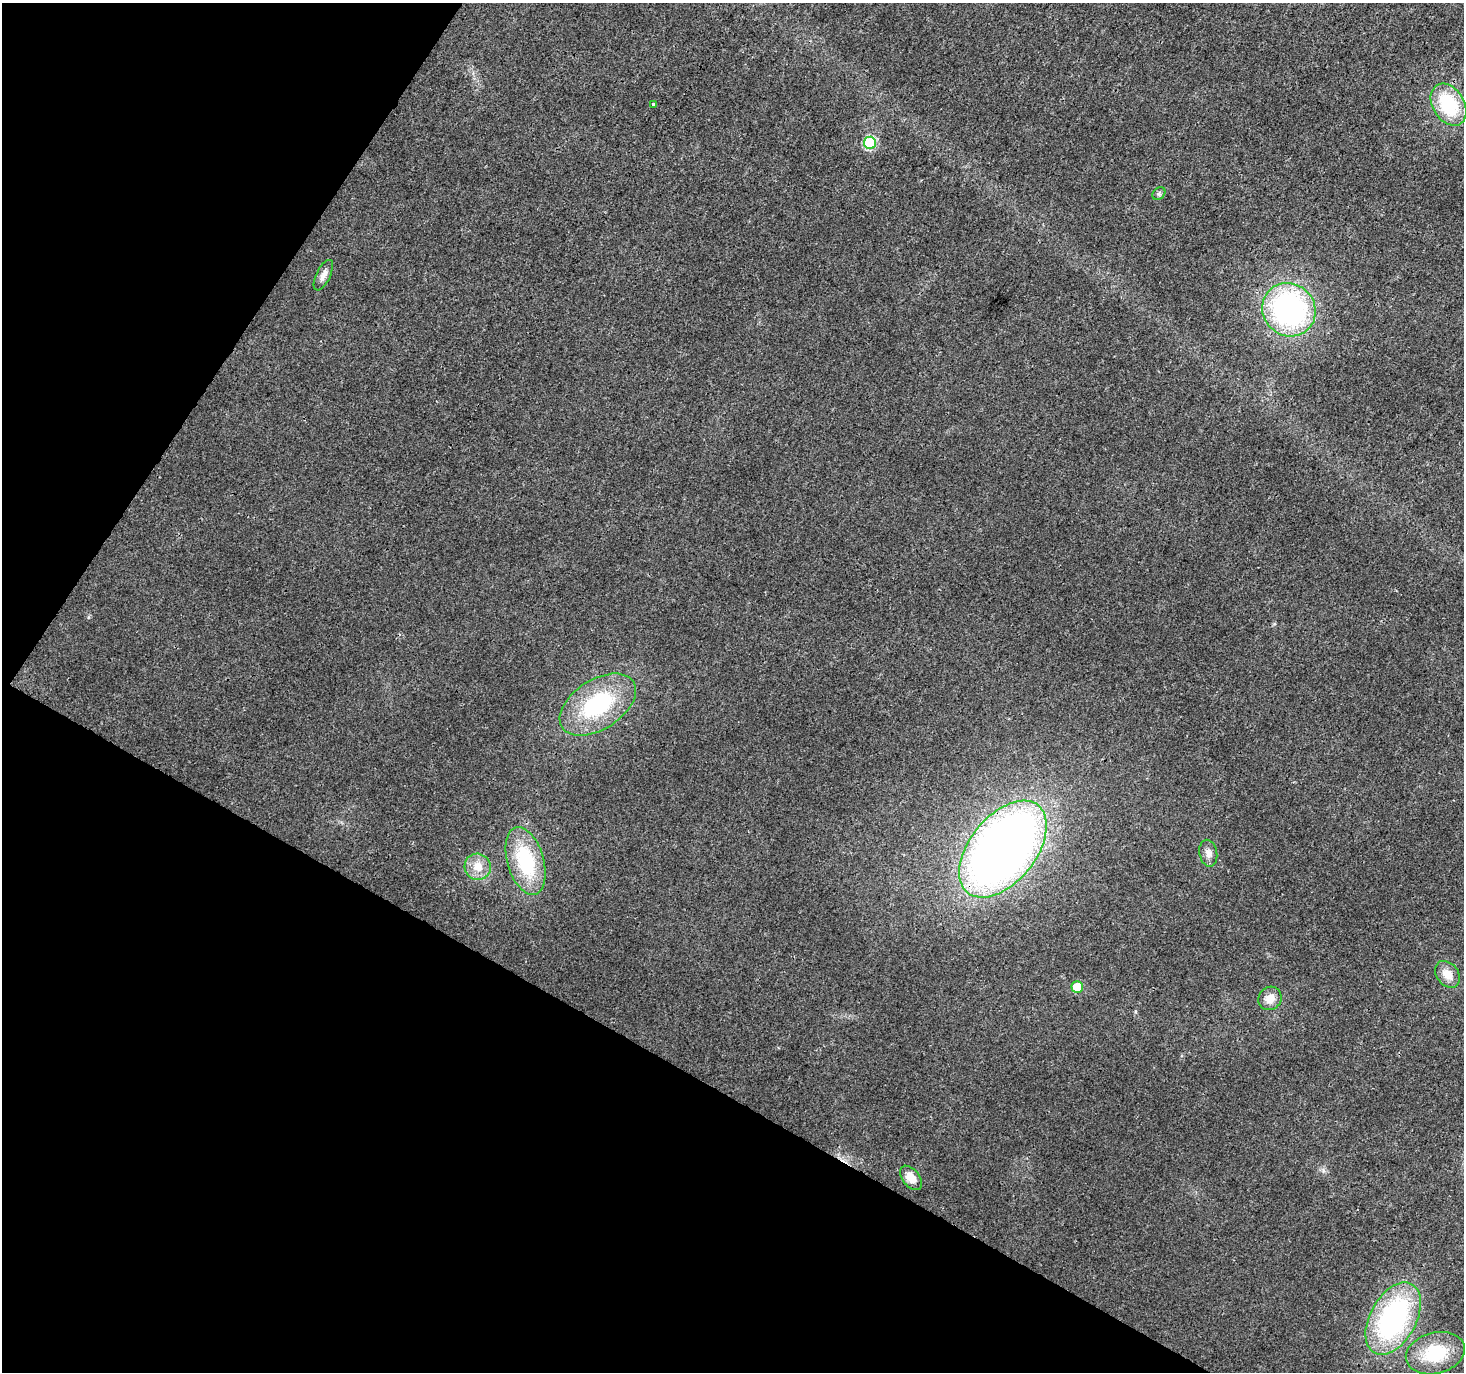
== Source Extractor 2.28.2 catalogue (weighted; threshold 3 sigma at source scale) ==
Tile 9 of 4 x 4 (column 1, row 3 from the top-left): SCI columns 1-1462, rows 1563-2932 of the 5854 x 5930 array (HDU 1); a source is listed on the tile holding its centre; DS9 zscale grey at full resolution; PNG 1466 x 1374 px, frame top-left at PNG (2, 3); each listed source drawn as its Kron ellipse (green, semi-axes under 4 px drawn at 4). Shown black and unused: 29% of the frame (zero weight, under 3 of 4 exposures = <1% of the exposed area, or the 3 px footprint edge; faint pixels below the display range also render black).
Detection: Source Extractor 2.28.2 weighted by HDU 2 'WHT'; one run over the whole footprint, this tile lists its part. Background 0.00409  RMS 0.0024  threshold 0.0107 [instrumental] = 3 sigma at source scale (4.5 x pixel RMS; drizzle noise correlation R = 1.50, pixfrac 1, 0.0396/0.0396 arcsec/px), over >= 5 px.
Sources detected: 17; all 17 listed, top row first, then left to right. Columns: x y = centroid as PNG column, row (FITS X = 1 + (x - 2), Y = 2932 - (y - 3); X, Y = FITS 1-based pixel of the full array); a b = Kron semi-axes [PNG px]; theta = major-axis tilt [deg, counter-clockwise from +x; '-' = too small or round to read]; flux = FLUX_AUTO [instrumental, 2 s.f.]
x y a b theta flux
653 104 3 3 - 0.49
1449 105 23 15 -58 15
870 143 6 6 - 23
1159 193 7 5 42 0.49
323 275 16 7 64 1.7
1289 310 27 26 - 56
598 705 42 25 33 25
1003 849 56 33 51 210
1208 853 13 9 -78 1.5
526 861 35 18 -74 19
478 867 13 13 - 3.7
1447 974 15 11 -51 3.1
1077 987 6 6 - 8.9
1270 998 12 11 - 2.6
911 1178 14 8 -50 3
1393 1318 39 23 61 48
1435 1353 30 20 15 13
Overlapping masked pixels (flux is a lower limit): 1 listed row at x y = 1003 849
Unlisted compact peaks at least as high as the median listed source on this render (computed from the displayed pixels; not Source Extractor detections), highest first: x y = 1323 1170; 88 617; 1274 624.